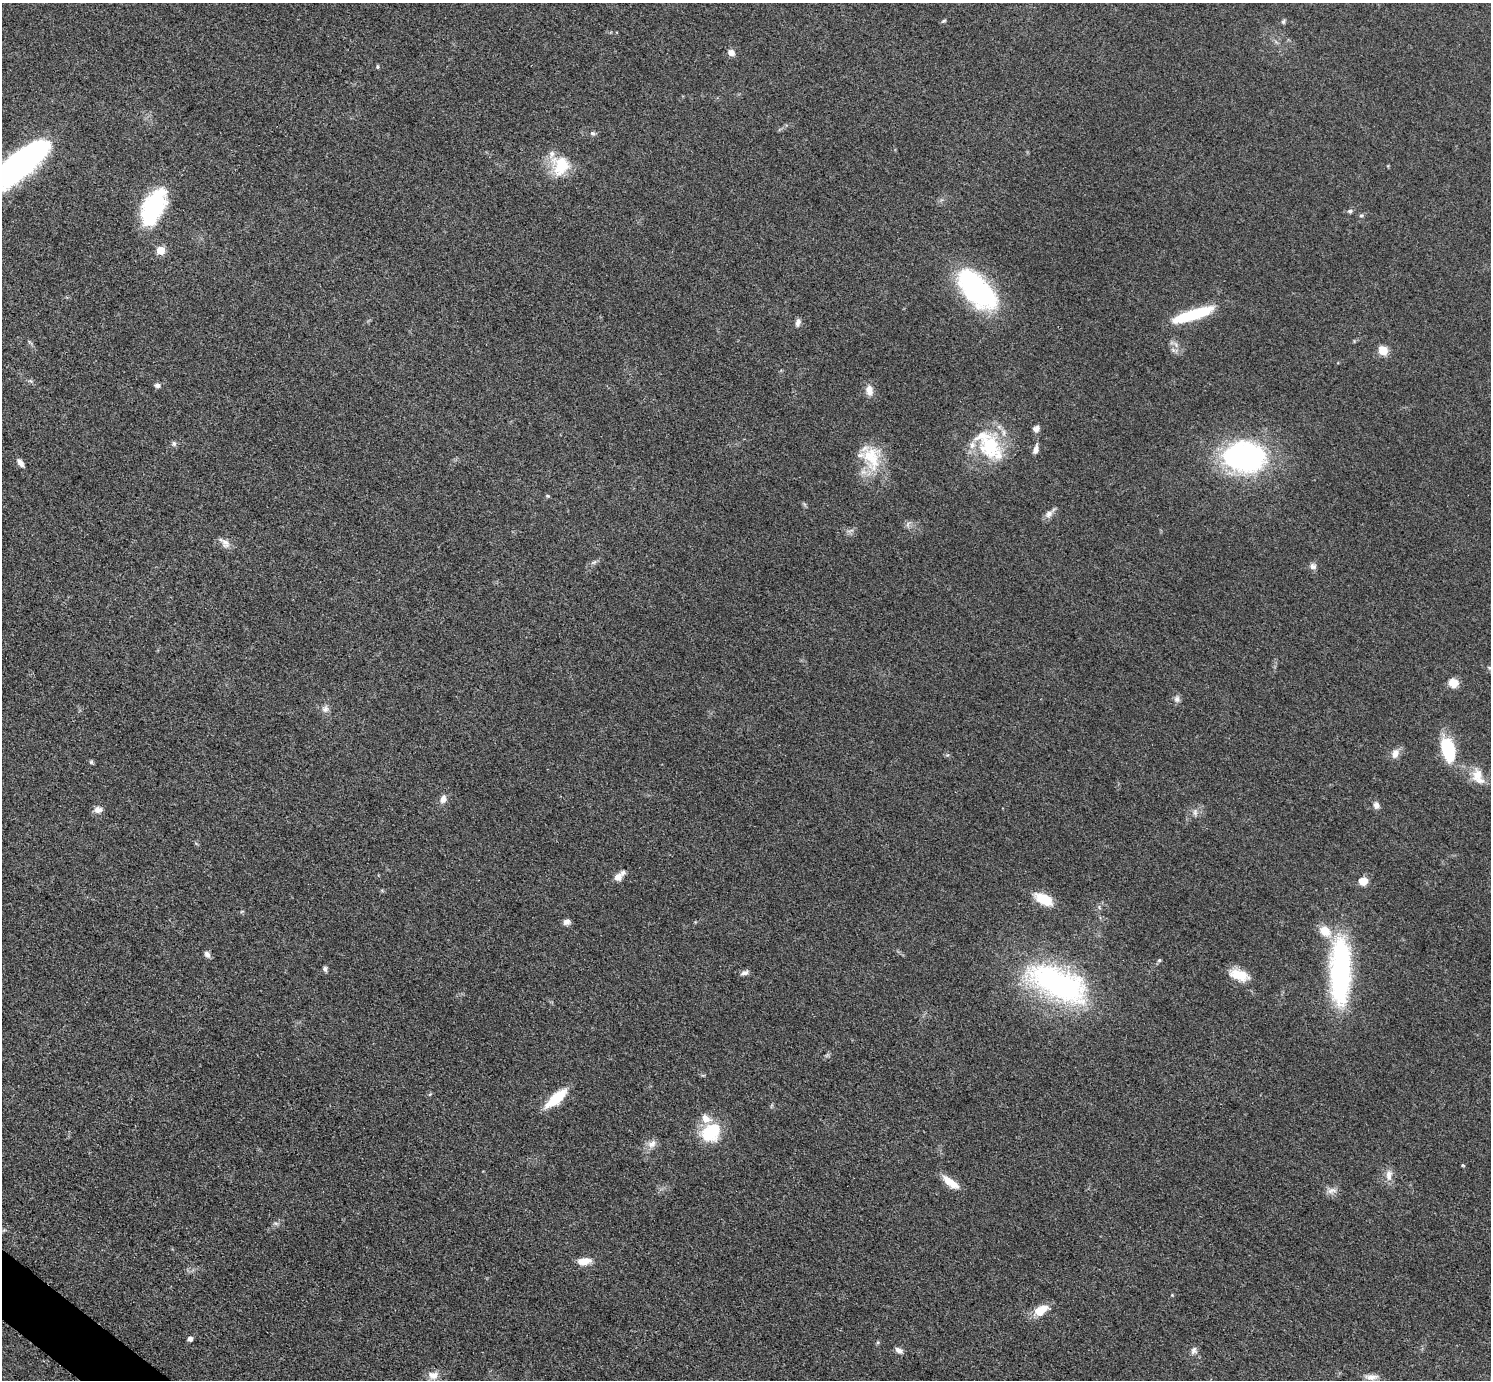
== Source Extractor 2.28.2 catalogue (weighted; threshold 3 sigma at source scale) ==
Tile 7 of 4 x 4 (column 3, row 2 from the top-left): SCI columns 2992-4480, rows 2919-4296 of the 5978 x 5981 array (HDU 1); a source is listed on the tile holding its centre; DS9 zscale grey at full resolution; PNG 1493 x 1382 px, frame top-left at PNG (2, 3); no overlay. Shown black and unused: <1% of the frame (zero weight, under 3 of 5 exposures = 1% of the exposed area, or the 3 px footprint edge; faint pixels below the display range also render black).
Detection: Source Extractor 2.28.2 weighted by HDU 2 'WHT'; one run over the whole footprint, this tile lists its part. Background 0.0533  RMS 0.0058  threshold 0.026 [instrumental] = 3 sigma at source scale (4.5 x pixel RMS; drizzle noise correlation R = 1.50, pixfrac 1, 0.05/0.05 arcsec/px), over >= 5 px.
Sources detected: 78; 2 inside a brighter object's white glare — not listed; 7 inside a brighter listed object's ellipse — not listed separately; the other 69 listed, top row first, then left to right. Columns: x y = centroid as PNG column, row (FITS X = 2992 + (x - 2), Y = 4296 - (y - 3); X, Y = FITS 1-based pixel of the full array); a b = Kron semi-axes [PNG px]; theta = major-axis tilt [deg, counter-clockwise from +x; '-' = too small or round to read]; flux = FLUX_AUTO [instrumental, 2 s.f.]
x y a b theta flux
943 21 8 4 26 0.8
1283 22 6 5 - 0.99
731 52 8 8 - 3.2
377 67 5 4 - 0.78
592 133 7 5 -16 1.2
17 165 59 21 38 190
561 166 25 22 81 19
153 207 39 20 64 53
1350 211 6 5 - 1.2
1361 215 6 4 2 0.81
160 250 6 5 - 15
977 289 53 25 -46 85
1197 314 35 12 18 28
798 323 11 6 74 2.2
1383 351 5 5 - 26
30 381 7 4 -33 1
157 385 7 6 - 1.7
869 390 14 10 -81 4.7
1036 428 8 7 - 2.2
174 444 6 5 - 1.2
990 447 36 30 -63 36
1036 449 11 6 74 3.1
871 457 37 24 -79 24
1244 457 38 27 -4 140
20 463 10 5 -55 2.8
548 496 5 4 - 0.67
1049 514 17 7 44 3.1
908 524 7 4 71 1.3
225 543 15 10 -54 3.7
594 562 8 4 37 1.2
1313 566 9 8 - 2.3
1489 667 6 4 -20 0.91
1453 683 9 9 - 7.4
1177 699 9 8 - 2.1
325 709 10 9 - 2.7
1448 750 24 13 -79 33
1395 753 13 8 70 4.2
91 762 5 5 - 0.92
1478 776 24 14 -68 9.6
443 799 10 7 68 3.5
1376 805 10 8 -60 2.6
98 810 10 8 10 3.3
1195 813 8 6 -71 1.8
618 877 11 9 49 4
1363 881 7 7 - 8
1044 899 24 11 -28 13
566 922 8 6 27 2.7
207 954 9 6 -58 2
1159 960 5 5 - 0.75
325 969 6 5 - 1.5
1340 971 80 23 89 94
745 973 11 6 21 2
1239 975 24 11 -18 12
1058 983 79 36 -25 120
556 1098 24 8 41 21
711 1132 22 17 45 27
652 1144 12 9 31 4
1463 1165 5 4 - 0.62
1389 1175 16 8 86 4.5
950 1182 24 8 -37 8
1332 1191 15 7 9 3.1
584 1261 16 8 7 6.2
1172 1295 4 4 - 0.5
1039 1311 9 7 -50 8
190 1339 5 4 - 2.9
899 1350 9 6 -28 2.8
1194 1351 10 8 68 2.3
433 1375 14 11 -1 5.5
1371 1377 18 7 1 3.9
Isophote crosses this tile's border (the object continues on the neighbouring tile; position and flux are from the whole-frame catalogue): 1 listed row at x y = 17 165